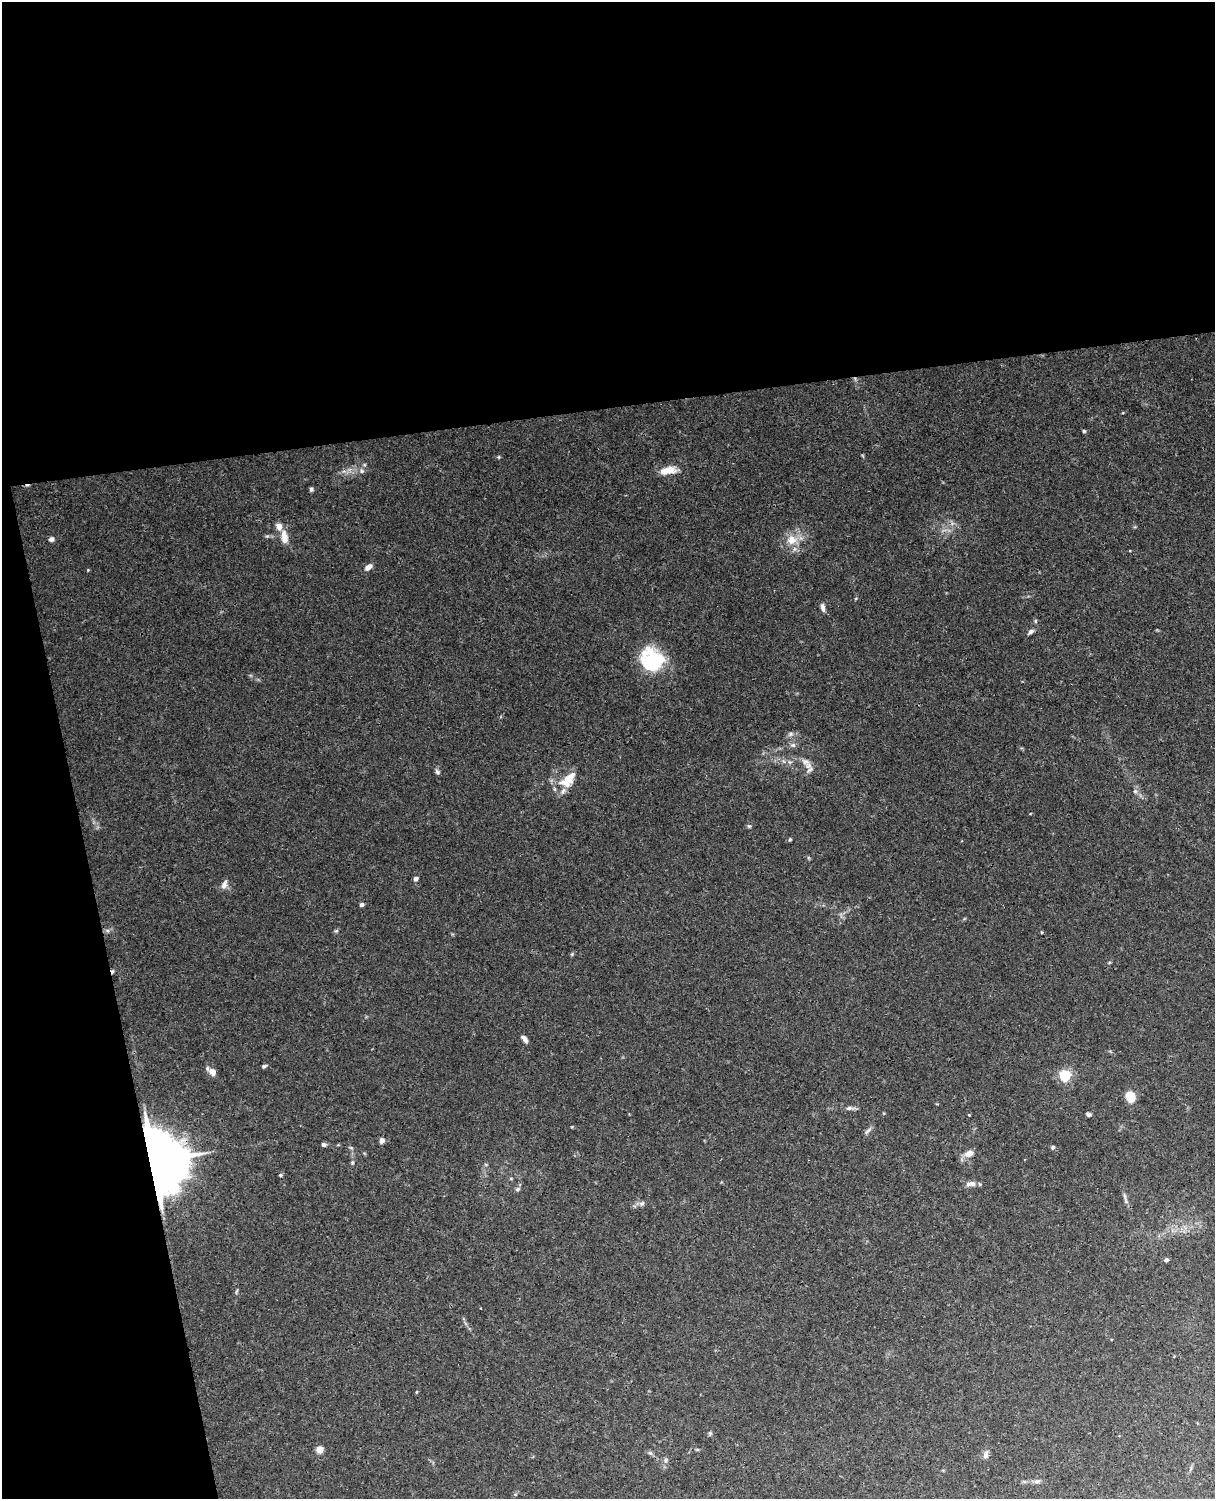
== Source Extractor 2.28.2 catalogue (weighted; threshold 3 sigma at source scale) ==
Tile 1 of 4 x 3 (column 1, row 1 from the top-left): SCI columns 57-1269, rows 3149-4645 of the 4967 x 4909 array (HDU 1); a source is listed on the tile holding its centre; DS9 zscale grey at full resolution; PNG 1217 x 1501 px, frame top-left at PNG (2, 2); no overlay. Shown black and unused: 33% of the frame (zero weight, under 3 of 4 exposures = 6% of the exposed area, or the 3 px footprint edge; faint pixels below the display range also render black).
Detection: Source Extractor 2.28.2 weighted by HDU 2 'WHT'; one run over the whole footprint, this tile lists its part. Background 0.0256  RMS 0.0031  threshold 0.0138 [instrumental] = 3 sigma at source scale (4.5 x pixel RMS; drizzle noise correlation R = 1.50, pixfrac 1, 0.05/0.05 arcsec/px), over >= 5 px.
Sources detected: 59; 1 cosmic-ray / hot-pixel residue — not listed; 3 inside a brighter listed object's ellipse — not listed separately; the other 55 listed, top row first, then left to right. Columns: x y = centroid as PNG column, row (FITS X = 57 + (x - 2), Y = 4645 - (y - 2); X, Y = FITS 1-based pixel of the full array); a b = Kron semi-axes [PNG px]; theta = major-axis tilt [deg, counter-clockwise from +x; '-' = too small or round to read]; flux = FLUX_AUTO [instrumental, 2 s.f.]
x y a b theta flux
1084 431 4 4 - 0.39
498 457 5 4 - 0.33
361 471 7 6 - 0.81
668 471 21 9 12 4
311 489 5 5 - 0.56
284 538 17 8 -84 3.2
51 539 6 5 - 0.81
792 540 17 14 11 4.7
368 567 9 6 39 1.6
823 607 10 5 -78 1.1
1030 632 10 5 39 0.8
652 659 27 22 -43 18
791 734 7 6 - 0.76
793 745 8 6 0 0.82
805 762 13 8 -23 1.7
437 772 7 5 -47 0.64
568 780 24 12 47 6.2
1135 791 6 5 - 0.57
749 826 5 4 - 0.48
790 839 4 3 - 0.36
416 879 4 4 - 1.3
224 885 12 7 68 1.5
362 905 4 4 - 0.88
336 931 6 4 18 0.39
1042 932 4 3 - 0.23
524 1038 9 5 -48 1.3
264 1066 6 4 12 0.51
212 1072 8 7 - 2.2
1065 1075 5 5 - 36
1130 1097 8 7 - 6.5
849 1108 9 5 15 0.89
1088 1114 6 4 -22 0.58
969 1115 3 3 - 0.21
867 1131 14 3 48 0.67
382 1140 7 6 - 0.99
324 1145 6 5 - 0.69
1053 1147 5 4 - 0.5
969 1153 10 7 27 2.3
154 1161 14 13 - 2700
352 1162 6 4 70 0.46
280 1175 4 4 - 0.38
511 1178 5 3 - 0.31
971 1184 13 6 6 1.5
517 1189 7 6 - 0.7
1125 1196 15 4 -75 0.96
642 1203 8 6 34 0.85
1166 1260 4 4 - 0.96
237 1291 6 3 70 0.38
416 1392 5 3 - 0.24
710 1433 5 5 - 0.43
319 1450 8 8 - 1.7
650 1453 7 4 -18 0.53
986 1455 11 6 69 1.1
666 1460 7 6 - 0.74
1037 1481 8 4 1 0.77
Overlapping masked pixels (flux is a lower limit): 1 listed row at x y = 154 1161